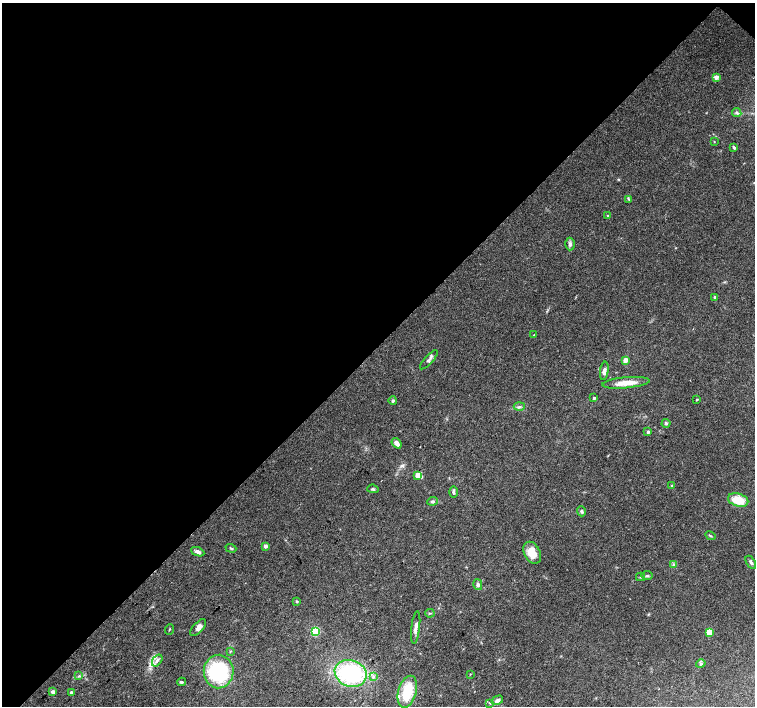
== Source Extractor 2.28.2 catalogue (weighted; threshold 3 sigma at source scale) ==
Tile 2 of 4 x 4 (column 2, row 1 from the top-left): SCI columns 1510-3014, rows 4454-5861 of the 6024 x 6024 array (HDU 1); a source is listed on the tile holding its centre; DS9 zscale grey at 2 x 2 block average (1 PNG px = mean of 2 x 2 image px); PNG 757 x 708 px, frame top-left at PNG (2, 3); each listed source drawn as its Kron ellipse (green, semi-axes under 4 px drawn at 4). Shown black and unused: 49% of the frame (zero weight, under 3 of 4 exposures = <1% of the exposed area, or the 3 px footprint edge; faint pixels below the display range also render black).
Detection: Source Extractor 2.28.2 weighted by HDU 2 'WHT'; one run over the whole footprint, this tile lists its part. Background 0.07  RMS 0.0051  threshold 0.0228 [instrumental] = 3 sigma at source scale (4.5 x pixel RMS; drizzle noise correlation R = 1.50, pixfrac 1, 0.0396/0.0396 arcsec/px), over >= 5 px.
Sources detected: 59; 1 inside a brighter listed object's ellipse — not listed separately; the other 58 listed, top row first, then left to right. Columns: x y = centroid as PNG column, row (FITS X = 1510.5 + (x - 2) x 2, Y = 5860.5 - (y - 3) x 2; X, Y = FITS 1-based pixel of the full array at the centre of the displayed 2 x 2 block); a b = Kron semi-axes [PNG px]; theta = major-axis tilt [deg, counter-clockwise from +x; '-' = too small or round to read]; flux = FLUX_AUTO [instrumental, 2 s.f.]
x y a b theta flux
716 77 4 3 - 5
737 113 4 4 - 2
714 142 2 2 - 0.6
734 147 4 2 - 1.5
629 199 3 2 - 1
608 215 3 2 - 0.73
570 244 6 4 89 2.9
715 297 3 2 - 3.5
534 335 3 2 - 0.82
429 360 12 4 47 4.1
625 360 3 3 - 12
604 371 9 4 82 4.6
626 383 24 5 5 15
594 398 2 2 - 2.4
697 400 2 2 - 1.1
393 401 4 3 - 2.1
519 407 5 2 - 1.8
666 423 4 4 - 2.1
648 432 3 2 - 3.1
397 443 6 3 -51 8
418 475 3 3 - 24
672 485 3 2 - 1.6
373 489 6 3 -6 2.1
453 492 5 3 - 2.2
738 500 10 6 -16 25
432 501 5 4 - 2.3
581 511 5 4 - 2.1
710 536 5 2 - 1.2
266 546 3 3 - 3.9
231 548 5 2 - 1.3
198 552 7 3 -23 4.4
532 553 11 8 -62 18
751 562 7 3 -57 2.6
673 564 3 2 - 1.3
647 576 5 4 - 2.1
640 577 4 2 - 1.3
478 584 5 4 - 2.9
297 601 3 3 - 1
430 613 5 2 - 1.2
416 627 16 3 83 5.9
198 628 10 5 48 4.8
169 629 5 2 - 0.81
315 631 3 3 - 86
709 632 4 3 - 21
230 651 3 3 - 0.86
157 660 6 3 52 3.3
701 664 5 3 - 2.3
219 672 17 15 88 110
351 673 16 13 -20 130
470 674 2 2 - 0.62
79 676 3 2 - 1.1
373 677 4 3 - 2.3
181 682 4 3 - 1.7
53 692 3 2 - 6.2
71 692 4 3 - 1.6
407 692 16 9 74 35
497 700 6 3 31 3.6
490 703 3 3 - 0.92
Diffuse or blended objects may show on this block-average render without a row.